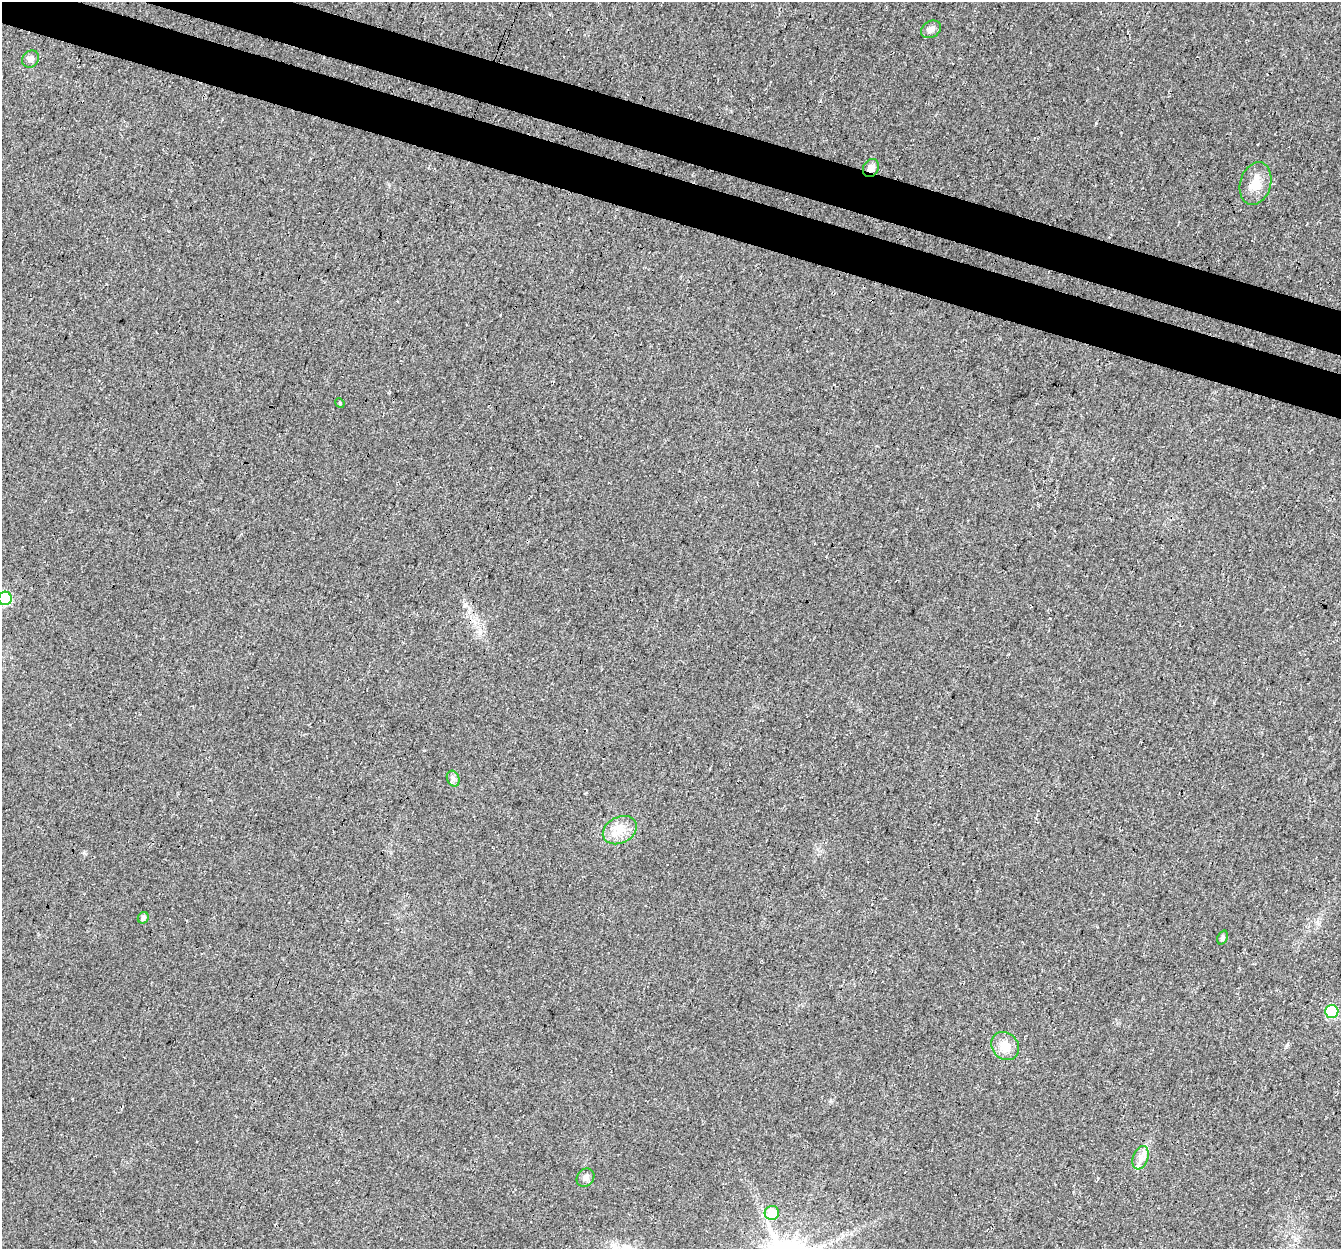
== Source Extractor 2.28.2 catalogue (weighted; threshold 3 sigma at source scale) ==
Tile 11 of 4 x 4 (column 3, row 3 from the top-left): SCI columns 2698-4036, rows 1520-2766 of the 5404 x 5593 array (HDU 1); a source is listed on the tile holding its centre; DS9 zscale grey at full resolution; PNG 1343 x 1251 px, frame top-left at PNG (2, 2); each listed source drawn as its Kron ellipse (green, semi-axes under 4 px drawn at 4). Shown black and unused: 7% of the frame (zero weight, under 3 of 4 exposures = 5% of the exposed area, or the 3 px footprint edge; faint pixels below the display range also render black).
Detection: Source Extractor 2.28.2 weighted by HDU 2 'WHT'; one run over the whole footprint, this tile lists its part. Background 0.0231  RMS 0.0069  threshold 0.0312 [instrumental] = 3 sigma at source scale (4.5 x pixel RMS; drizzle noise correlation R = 1.50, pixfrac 1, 0.0396/0.0396 arcsec/px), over >= 5 px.
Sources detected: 15; all 15 listed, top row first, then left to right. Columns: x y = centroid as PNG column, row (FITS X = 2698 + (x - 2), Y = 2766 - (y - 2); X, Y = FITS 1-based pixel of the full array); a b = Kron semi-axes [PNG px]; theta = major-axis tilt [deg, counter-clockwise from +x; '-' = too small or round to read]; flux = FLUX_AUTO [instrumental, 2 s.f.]
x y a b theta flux
931 29 10 8 31 3.2
31 59 9 8 - 2.4
871 168 9 7 61 4
1256 183 22 15 72 12
340 403 5 4 - 0.92
5 598 7 6 - 54
453 779 8 6 -70 2.1
620 830 18 13 27 11
143 918 6 5 - 2.4
1222 937 7 5 67 1.6
1332 1011 6 6 - 49
1005 1046 15 13 -47 11
1140 1158 12 7 70 4.7
585 1178 10 8 50 2.7
772 1213 7 7 - 18
Overlapping masked pixels (flux is a lower limit): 1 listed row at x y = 871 168
Isophote crosses this tile's border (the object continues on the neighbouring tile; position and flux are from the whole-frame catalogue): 1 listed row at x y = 5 598
Unlisted compact peaks at least as high as the median listed source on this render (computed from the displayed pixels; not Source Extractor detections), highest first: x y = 1287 1045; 464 606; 84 853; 831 1101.